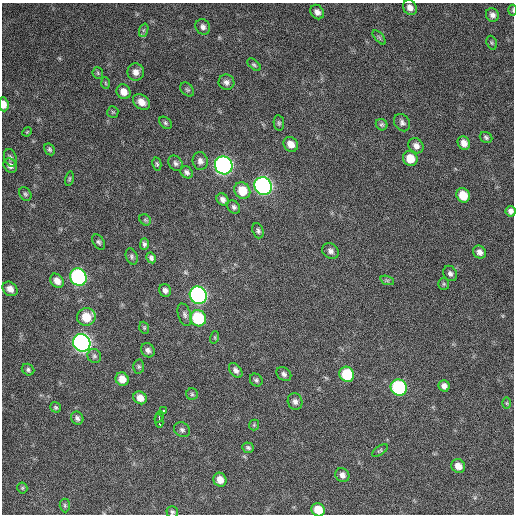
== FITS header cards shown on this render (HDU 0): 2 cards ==
NAXIS1  =                  512 / Axis length
NAXIS2  =                  512 / Axis length

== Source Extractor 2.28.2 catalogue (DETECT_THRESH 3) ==
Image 512 x 512 px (HDU 0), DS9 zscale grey, 1 PNG px = 1 image px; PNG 516 x 516 px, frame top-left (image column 1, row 512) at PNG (2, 3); each listed source drawn as its Kron ellipse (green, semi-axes under 4 px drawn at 4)
Background 615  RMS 24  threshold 73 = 3 sigma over >= 5 px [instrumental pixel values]
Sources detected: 97; all 97 listed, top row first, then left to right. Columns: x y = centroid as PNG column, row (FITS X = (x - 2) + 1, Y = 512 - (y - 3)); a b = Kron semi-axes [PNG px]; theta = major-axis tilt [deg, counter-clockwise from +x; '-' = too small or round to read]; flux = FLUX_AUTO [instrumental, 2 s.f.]
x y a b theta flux
410 8 8 6 -55 9200
513 10 5 3 - 1600
317 12 8 6 -50 7900
492 15 7 6 - 6800
203 27 8 7 - 6300
144 30 7 4 70 3300
379 37 9 4 -48 2700
492 43 7 5 -71 2400
254 65 8 4 -42 2800
136 72 8 8 - 11000
98 73 6 5 - 2200
226 82 8 7 - 6500
105 83 6 4 -88 1800
187 90 8 5 -47 2900
124 92 7 6 - 13000
141 102 9 7 -35 14000
4 104 7 5 -86 12000
113 112 6 5 - 2300
165 123 7 5 -42 3200
279 123 8 5 -80 3100
402 123 9 7 -55 5900
382 125 6 5 - 3100
27 132 5 4 - 1700
486 137 6 5 - 3500
464 143 7 6 - 11000
291 144 8 6 -47 13000
416 146 8 7 - 8700
49 149 6 4 -58 3000
10 158 9 6 -73 4500
410 158 8 7 - 28000
200 161 9 7 -82 7000
175 163 8 6 -52 4500
157 164 7 4 -78 2500
224 165 9 8 - 650000
10 166 7 6 - 6600
187 172 7 5 -44 4800
69 179 7 4 77 2400
263 186 9 8 - 660000
242 191 9 7 -52 32000
25 194 7 5 -58 3100
463 195 7 6 - 31000
223 199 6 5 - 6700
234 207 7 5 -47 4300
511 211 5 5 - 6200
145 220 6 5 - 2300
258 231 8 5 -72 4000
99 242 8 5 -57 3700
144 244 6 4 89 3800
330 251 9 7 -39 6700
479 252 7 6 - 8100
132 256 8 5 -69 3500
151 258 5 4 - 4300
450 273 8 6 -58 5100
78 277 9 8 - 340000
387 280 7 4 -19 3000
57 281 8 6 -52 12000
444 284 6 5 - 2400
10 289 8 6 -40 11000
165 290 6 6 - 6400
198 295 9 8 - 530000
185 315 11 6 -72 5500
86 317 9 8 - 33000
198 318 8 7 - 94000
144 328 6 4 -70 2400
215 337 6 4 73 1900
82 343 9 8 - 790000
148 350 7 6 - 5900
94 356 7 6 - 3900
139 366 7 5 -88 3000
28 370 6 5 - 3700
236 370 8 5 -51 6200
284 374 8 6 -41 5200
347 374 8 7 - 71000
122 379 7 6 - 17000
256 380 7 6 - 3400
444 386 6 5 - 6900
399 387 8 8 - 200000
192 394 6 5 - 2900
140 398 7 6 - 13000
295 401 8 7 - 6800
507 403 6 4 -89 1900
55 407 6 5 - 2900
163 411 3 3 - 9200
159 417 6 2 66 7500
77 418 7 6 - 4600
159 421 7 3 -83 12000
254 425 5 5 - 2400
182 430 8 7 - 4600
248 448 6 5 - 3500
380 450 9 4 36 2700
458 466 7 6 - 13000
342 475 7 6 - 7400
220 480 7 6 - 14000
22 488 5 5 - 2000
65 505 7 5 -88 2900
318 510 7 6 - 28000
172 512 6 5 - 3300
At the frame edge (FLAGS 8, measured only in part): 5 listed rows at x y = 513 10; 4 104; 511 211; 318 510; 172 512